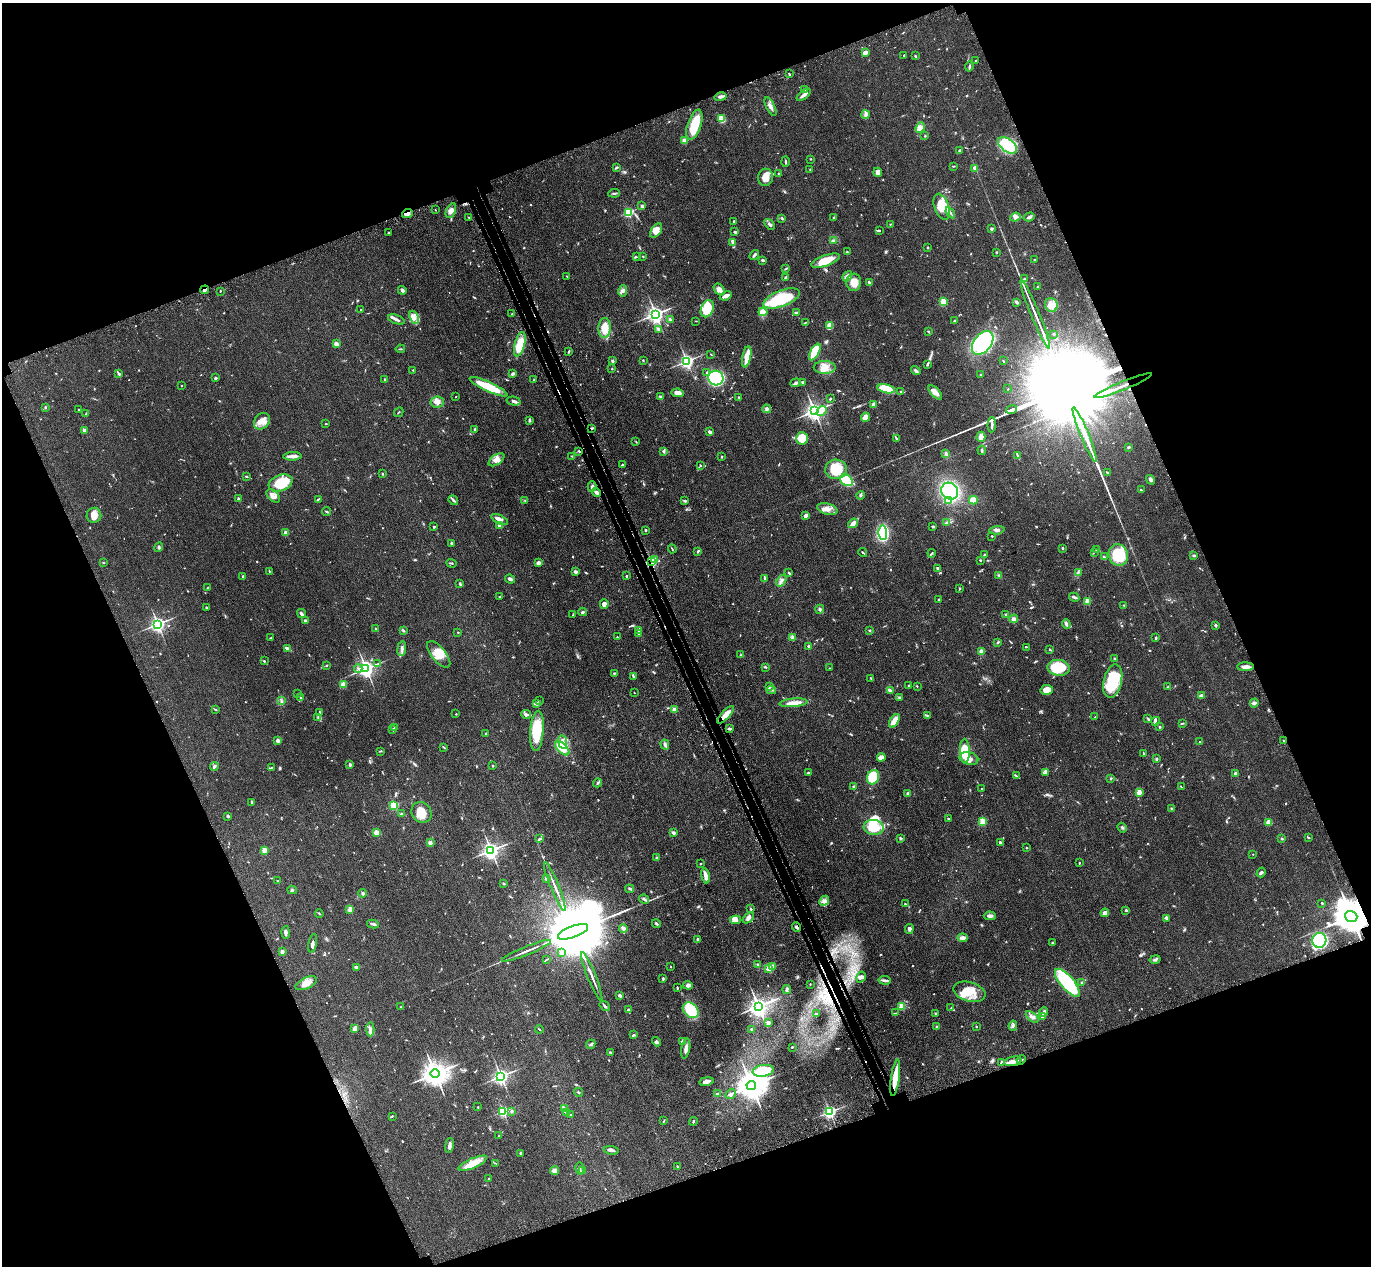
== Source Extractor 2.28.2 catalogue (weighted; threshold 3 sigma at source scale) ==
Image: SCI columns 88-5562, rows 356-5411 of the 5650 x 5635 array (HDU 1 of 3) = the unmasked area's bounding box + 8 px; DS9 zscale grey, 4 x 4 block average (1 PNG px = mean of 4 x 4 image px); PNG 1373 x 1268 px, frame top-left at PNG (2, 3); each listed source drawn as its Kron ellipse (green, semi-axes under 4 px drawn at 4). Shown black and unused: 42% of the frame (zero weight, under 3 of 4 exposures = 6% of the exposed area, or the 3 px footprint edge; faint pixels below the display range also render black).
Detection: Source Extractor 2.28.2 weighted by HDU 2 'WHT'. Background 0.0388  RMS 0.0049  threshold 0.0222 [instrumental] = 3 sigma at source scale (4.5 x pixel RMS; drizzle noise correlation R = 1.50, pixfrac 1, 0.05/0.05 arcsec/px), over >= 5 px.
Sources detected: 930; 8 too faint to see at this stretch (4 x 4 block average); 10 inside a brighter object's white glare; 7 cosmic-ray / hot-pixel residue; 3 long thin detections or spike segments (spike, bleed or trail) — neither listed nor drawn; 14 coinciding with a brighter row at this scale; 45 inside a brighter listed object's ellipse — not listed separately; of the other 843, all 500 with FLUX_AUTO >= 1.77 (the completeness limit of this list) listed and drawn (343 fainter detections not listed), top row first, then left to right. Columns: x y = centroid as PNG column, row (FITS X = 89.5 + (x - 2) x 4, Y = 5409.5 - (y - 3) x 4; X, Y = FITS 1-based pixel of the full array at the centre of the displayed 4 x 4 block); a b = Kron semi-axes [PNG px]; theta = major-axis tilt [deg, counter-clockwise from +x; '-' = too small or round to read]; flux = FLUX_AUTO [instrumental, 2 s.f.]
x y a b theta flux
865 53 4 3 - 15
904 55 2 2 - 1.8
915 56 2 2 - 3
976 61 2 2 - 2.7
969 67 5 2 - 5.3
789 74 3 2 - 2.5
804 89 2 2 - 17
804 95 8 2 39 14
720 97 6 3 10 11
770 106 10 3 -63 14
865 115 4 3 - 7.3
721 119 4 3 - 33
694 125 16 6 72 92
920 128 5 3 - 9.1
925 136 2 2 - 3.3
684 141 4 3 - 15
1007 145 11 6 -37 95
960 150 3 2 - 7.8
811 159 2 2 - 4.3
785 162 5 2 - 3.9
954 166 4 2 - 2.4
617 167 3 2 - 4.9
810 169 3 2 - 2.1
975 169 4 3 - 10
878 172 4 4 - 13
778 173 2 2 - 1.8
765 177 8 7 - 28
614 193 6 2 6 4.3
642 206 2 2 - 14
942 207 13 7 -70 86
435 210 2 2 - 3.4
451 211 8 4 65 15
628 212 2 2 - 330
950 213 6 2 -55 6.5
407 214 5 3 - 11
469 217 2 2 - 1.8
1015 217 5 3 - 9.6
1029 217 5 3 - 8.3
782 218 3 2 - 3.2
833 218 3 2 - 3.8
734 221 2 2 - 2.7
770 224 6 3 -49 6.3
891 224 3 2 - 2
991 229 2 2 - 18
656 230 8 5 54 14
879 230 3 2 - 3.3
735 232 3 2 - 5.4
389 233 3 2 - 3.9
834 241 4 3 - 5.7
733 242 3 3 - 9.1
928 247 2 2 - 2.5
847 252 2 2 - 6.6
996 252 2 2 - 9.7
754 255 5 2 - 7.5
643 256 2 2 - 2
636 257 3 2 - 4.5
763 260 4 2 - 4.8
1034 260 2 2 - 2.7
825 261 15 5 20 62
786 268 3 2 - 2.3
567 276 2 2 - 2
847 276 5 3 - 10
786 278 4 3 - 4.8
1025 279 4 2 - 4.2
854 282 8 7 - 36
869 282 2 2 - 8.1
1038 287 2 2 - 4.2
719 289 6 4 -50 15
205 290 5 2 - 6.3
402 290 4 3 - 6.7
220 291 2 2 - 2.6
623 291 5 4 - 11
726 296 6 2 24 20
781 298 19 8 21 170
943 302 2 2 - 160
1016 302 3 2 - 7.1
1051 305 7 6 - 32
707 309 9 6 67 97
361 310 2 2 - 2.1
763 312 4 4 - 41
796 313 3 2 - 4.8
512 314 3 2 - 2
656 314 3 3 - 1500
1035 314 37 2 -68 33
414 317 7 4 -66 17
396 319 9 3 -20 9.4
670 319 3 3 - 3.9
696 321 2 2 - 1.8
954 321 2 2 - 3.5
805 322 3 2 - 2.3
830 326 4 3 - 51
605 328 10 6 86 45
658 329 4 3 - 5.9
928 331 3 2 - 1.9
1054 334 2 2 - 3.1
983 343 13 8 52 420
336 344 4 3 - 10
520 344 12 5 76 68
400 349 4 2 - 2.8
569 351 3 2 - 4.4
815 352 9 4 62 82
711 354 3 2 - 1.9
747 357 11 3 79 52
612 360 3 2 - 2.7
643 360 3 2 - 2.7
687 361 2 2 - 910
1003 361 2 2 - 2.2
927 365 3 2 - 2.3
825 367 11 6 0 27
612 369 2 2 - 2.3
413 370 2 2 - 3.1
916 370 5 3 - 6.1
707 373 2 2 - 2.2
118 374 4 2 - 4.5
513 374 3 2 - 6
980 374 2 2 - 2
215 378 3 2 - 4.1
716 378 8 7 - 330
384 380 4 2 - 2.7
533 380 3 2 - 2.1
803 382 3 2 - 3.5
796 383 5 2 - 11
182 386 2 2 - 1.8
1123 386 30 2 22 29
488 387 21 4 -25 90
886 389 8 4 -13 84
1008 389 2 2 - 1.9
901 391 3 2 - 2.6
935 392 9 4 -48 17
677 393 6 3 -11 19
660 396 3 2 - 3.6
456 397 2 2 - 2
739 397 3 2 - 2.3
830 398 2 2 - 3.1
514 401 7 3 -13 8
437 402 7 5 5 18
873 405 4 3 - 4.6
45 407 2 2 - 4.2
767 409 4 4 - 8.3
78 410 2 2 - 2.2
1012 410 5 2 - 3700
814 411 3 3 - 1700
822 411 5 2 - 8
399 412 5 2 - 2
86 414 3 2 - 2.6
865 417 4 4 - 24
529 420 4 3 - 3.9
262 421 9 7 48 25
326 424 2 2 - 4.5
992 425 7 2 87 9.3
592 428 3 2 - 3
475 429 3 2 - 3.2
84 430 2 2 - 37
710 432 4 3 - 9.5
1085 434 29 2 -68 69
981 437 5 3 - 28
802 438 6 6 - 76
897 439 3 2 - 2.7
636 442 3 2 - 2.1
1129 447 3 2 - 4.6
982 450 4 2 - 5
579 451 3 2 - 3.4
663 451 3 2 - 3.9
946 454 4 3 - 4.7
1018 455 4 2 - 3.4
292 456 9 2 2 19
572 456 3 2 - 2
722 457 3 2 - 2.7
496 460 9 5 35 17
623 464 2 2 - 2.7
700 465 2 2 - 2.6
836 469 11 10 - 84
1107 472 4 2 - 2.9
382 474 3 2 - 3.3
246 476 4 2 - 2.7
846 480 7 5 -38 110
1151 480 5 3 - 7.1
281 483 12 8 19 79
592 486 5 2 - 7.1
1141 490 3 2 - 2.1
950 491 9 8 - 310
597 492 5 2 - 9.3
860 495 4 2 - 3.6
273 496 8 5 -42 13
238 499 3 2 - 2.2
318 499 4 2 - 3
453 500 5 3 - 5.5
973 500 4 3 - 34
525 501 2 2 - 2.1
684 501 3 2 - 3.6
948 501 3 3 - 17
827 509 10 5 -16 21
327 512 4 2 - 4.2
94 515 7 7 - 21
806 516 4 3 - 12
500 519 9 3 -23 17
853 523 5 2 - 21
947 523 4 2 - 4.3
500 525 2 2 - 49
933 526 2 2 - 6.2
433 527 2 2 - 2
646 530 2 2 - 13
997 530 7 2 5 7.1
286 533 2 2 - 46
883 533 7 4 -89 270
992 536 2 2 - 2.1
452 543 2 2 - 5.4
159 547 5 3 - 4.1
1062 548 2 2 - 3.9
672 549 5 2 - 2.6
1096 550 3 2 - 2.1
698 551 3 3 - 3.6
863 552 4 2 - 3.8
1094 552 3 2 - 2.5
932 553 4 2 - 3.2
984 555 3 2 - 2.9
1118 555 11 9 -72 130
1194 555 3 2 - 5
1104 557 4 3 - 4.9
655 559 3 2 - 3.7
980 560 3 2 - 2.1
651 562 2 2 - 370
103 563 3 2 - 1.8
451 563 5 2 - 2.6
538 563 3 2 - 18
938 568 4 2 - 6.7
269 571 2 2 - 2.3
575 572 2 2 - 13
1078 572 2 2 - 1.8
789 573 3 2 - 4.9
999 575 3 2 - 3.3
243 576 2 2 - 8.2
626 576 3 2 - 2.5
765 578 4 2 - 3.1
510 579 5 2 - 13
781 581 6 3 55 8.2
460 584 3 2 - 5.6
207 588 3 2 - 2.8
959 588 3 2 - 2.3
500 597 3 2 - 1.8
1074 597 5 2 - 6.5
939 599 3 2 - 2.2
1087 601 2 2 - 99
604 604 5 4 - 13
1124 605 3 2 - 1.9
206 607 3 2 - 1.9
820 609 4 3 - 5.3
583 612 4 2 - 4.4
301 614 5 2 - 8.3
573 614 3 2 - 2
1006 615 3 3 - 5.7
1014 619 4 4 - 11
305 621 2 2 - 11
158 624 2 2 - 1100
1066 624 5 3 - 7.9
1215 625 3 2 - 5.7
376 629 3 2 - 2.4
403 630 4 2 - 4.1
870 630 3 2 - 2.5
638 631 3 2 - 2.5
458 632 2 2 - 1.9
638 633 2 2 - 3.5
617 637 2 2 - 2
792 637 2 2 - 5.4
270 638 3 2 - 2.1
1156 638 3 2 - 5
998 642 2 2 - 3.4
809 646 3 2 - 6.4
1027 647 3 2 - 2.2
287 648 4 2 - 11
402 649 7 3 83 8.3
1049 649 2 2 - 3.8
981 651 2 2 - 56
439 654 16 7 -51 45
741 655 2 2 - 2.4
1115 659 2 2 - 17
264 661 3 2 - 2.4
378 664 4 2 - 2.5
326 666 3 2 - 2.4
766 667 2 2 - 2.4
1245 667 8 3 0 21
358 668 4 2 - 4.7
366 668 3 3 - 1500
830 668 2 2 - 1.9
1058 668 11 8 -7 120
614 673 2 2 - 2.6
633 677 3 2 - 2.7
871 678 2 2 - 2.8
1113 681 17 9 77 140
343 684 4 4 - 16
909 686 2 2 - 1.8
917 686 2 2 - 2.9
770 687 4 2 - 4.3
1168 687 2 2 - 2.1
771 690 5 2 - 4.9
1047 690 6 5 - 33
890 691 3 3 - 6.5
634 693 2 2 - 2.2
297 694 3 2 - 1.9
1201 695 3 2 - 8.4
899 697 3 2 - 2.7
300 698 2 2 - 3.5
539 700 2 2 - 2.1
281 701 4 2 - 4
536 703 3 2 - 18
793 703 14 4 5 26
1254 703 4 3 - 5.9
215 709 4 2 - 2.1
674 710 2 2 - 44
320 712 3 2 - 3.2
456 714 2 2 - 3.3
526 714 5 3 - 8.1
726 715 11 3 47 35
928 715 4 2 - 3.8
1095 717 2 2 - 2.3
318 718 3 2 - 3.4
1148 719 3 2 - 3.1
894 721 8 3 58 53
1156 721 4 2 - 4
1183 723 3 2 - 2.4
395 727 3 2 - 2.8
1159 727 3 2 - 2.5
393 729 4 2 - 2.2
729 729 4 2 - 6.9
537 731 20 6 86 120
486 734 2 2 - 8.2
278 741 2 2 - 36
1284 741 2 2 - 2.1
563 742 7 3 -82 12
1200 742 2 2 - 2.8
665 744 5 3 - 7.2
444 747 4 2 - 2.3
562 748 9 4 -44 44
380 751 4 2 - 2.3
965 751 12 5 -88 95
1144 754 3 2 - 2
881 757 4 3 - 22
969 759 9 6 -15 18
1157 759 3 2 - 3.7
350 765 2 2 - 20
214 766 4 2 - 5.6
493 766 3 2 - 1.9
271 767 2 2 - 2.1
1045 772 4 2 - 3.4
808 773 3 2 - 2.5
1236 774 2 2 - 41
1016 776 4 2 - 2.7
873 777 7 6 - 150
1111 778 2 2 - 2.6
598 783 4 2 - 4
854 786 3 2 - 2.8
1181 787 3 2 - 2.5
982 789 2 2 - 3.7
1139 792 2 2 - 79
908 793 3 2 - 5.7
251 802 3 2 - 2.2
394 805 2 2 - 240
1171 808 2 2 - 1.8
421 812 11 9 -51 39
402 814 3 2 - 3.8
228 816 3 2 - 5.5
948 819 2 2 - 2.2
983 821 2 2 - 160
1269 822 4 3 - 23
874 827 10 7 -7 67
1122 828 5 2 - 4.1
376 833 3 2 - 27
673 833 3 2 - 7.4
1308 837 4 2 - 2.8
901 838 3 2 - 2.7
540 839 3 2 - 5
1282 839 2 2 - 3.8
430 843 2 2 - 43
1000 843 3 2 - 2.7
1026 848 2 2 - 2.5
264 850 2 2 - 89
491 850 3 3 - 1600
1253 854 2 2 - 2.7
656 858 3 2 - 3
1079 863 2 2 - 5.9
700 864 3 2 - 2.1
1261 872 5 3 - 6.8
706 876 7 3 -77 23
547 879 2 2 - 32
278 881 2 2 - 2.9
503 883 3 2 - 2.4
555 886 26 2 -68 16
629 889 4 2 - 3
292 890 5 2 - 3.3
363 893 4 3 - 5.4
644 899 5 3 - 7.3
824 901 5 3 - 8.7
1322 903 2 2 - 2.9
905 904 3 2 - 2
350 909 2 2 - 78
751 909 2 2 - 3.8
1126 910 3 2 - 3.3
319 913 4 2 - 2.4
1105 913 4 3 - 18
990 916 6 3 -4 9.6
1351 916 6 5 - 11000
748 918 6 4 41 9.6
1166 918 4 2 - 5.4
736 920 5 4 - 14
373 924 6 2 -11 6.6
656 924 4 2 - 3.6
796 927 5 2 - 5.5
623 928 4 3 - 14
909 929 5 3 - 7.5
285 932 6 3 86 8.2
573 932 16 6 20 58000
963 938 5 3 - 17
698 939 2 2 - 22
1319 940 7 7 - 430
313 943 9 2 78 9.2
1052 943 2 2 - 2.6
526 951 26 2 22 18
282 952 2 2 - 34
562 953 4 3 - 16
547 959 4 2 - 2.8
1155 959 6 3 11 5.5
758 965 3 2 - 2.4
357 967 4 2 - 6.5
670 967 2 2 - 3.8
772 967 2 2 - 36
769 968 2 2 - 130
592 976 26 2 -68 17
861 977 6 3 58 6
663 979 3 2 - 5.2
885 980 6 2 -9 9.7
1081 982 2 2 - 2.6
306 983 11 5 24 25
1067 983 17 6 -49 230
810 984 2 2 - 2.1
688 985 5 3 - 9.4
677 988 4 2 - 3
787 989 4 2 - 6.7
969 992 16 9 -16 62
619 995 3 3 - 7.2
605 1006 6 2 -38 4.6
758 1006 3 3 - 2100
902 1006 2 2 - 130
401 1007 2 2 - 2.1
951 1008 3 2 - 1.8
629 1010 3 3 - 3.2
691 1010 9 6 -43 100
1044 1012 5 2 - 11
895 1013 3 2 - 2.3
935 1013 2 2 - 5.3
816 1014 3 2 - 2.4
1032 1017 7 3 -38 10
1042 1017 2 2 - 4.5
768 1023 3 3 - 12
937 1026 2 2 - 3.5
1013 1026 5 3 - 6.1
976 1027 2 2 - 5.1
355 1028 4 2 - 21
370 1029 7 3 -87 7.9
539 1029 4 2 - 2.1
751 1029 2 2 - 4.3
633 1035 4 2 - 3.4
683 1041 2 2 - 37
657 1042 5 3 - 5.8
591 1044 5 2 - 4.6
792 1047 2 2 - 3.4
686 1049 10 3 79 17
610 1052 3 2 - 2.8
1021 1060 5 2 - 3
1013 1061 9 4 10 17
1001 1062 4 2 - 3.1
763 1071 11 6 8 70
435 1073 4 4 - 4100
501 1076 2 2 - 1100
895 1078 19 3 82 67
706 1081 7 3 10 16
751 1085 5 4 - 5600
578 1092 4 2 - 2.8
717 1094 4 2 - 2.7
731 1094 5 3 - 5.8
478 1107 2 2 - 2.1
565 1108 3 3 - 4
503 1111 2 2 - 500
512 1111 2 2 - 6.3
567 1112 3 2 - 5.5
830 1112 2 2 - 710
571 1115 2 2 - 2.4
392 1116 3 2 - 3.1
664 1121 4 2 - 2.3
693 1121 4 2 - 2.9
499 1135 3 2 - 2
449 1145 7 3 79 12
611 1150 7 3 -8 8.4
520 1153 2 2 - 11
473 1163 15 5 23 47
495 1163 4 2 - 2.2
677 1166 2 2 - 2.4
580 1169 6 3 -81 6.7
583 1170 4 2 - 2.7
554 1171 4 3 - 18
489 1179 2 2 - 11
Overlapping masked pixels (flux is a lower limit): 10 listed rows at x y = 407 214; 205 290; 592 428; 579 451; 597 492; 651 562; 726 715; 1351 916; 796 927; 895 1078
Diffuse or blended objects may show on this block-average render without a row.